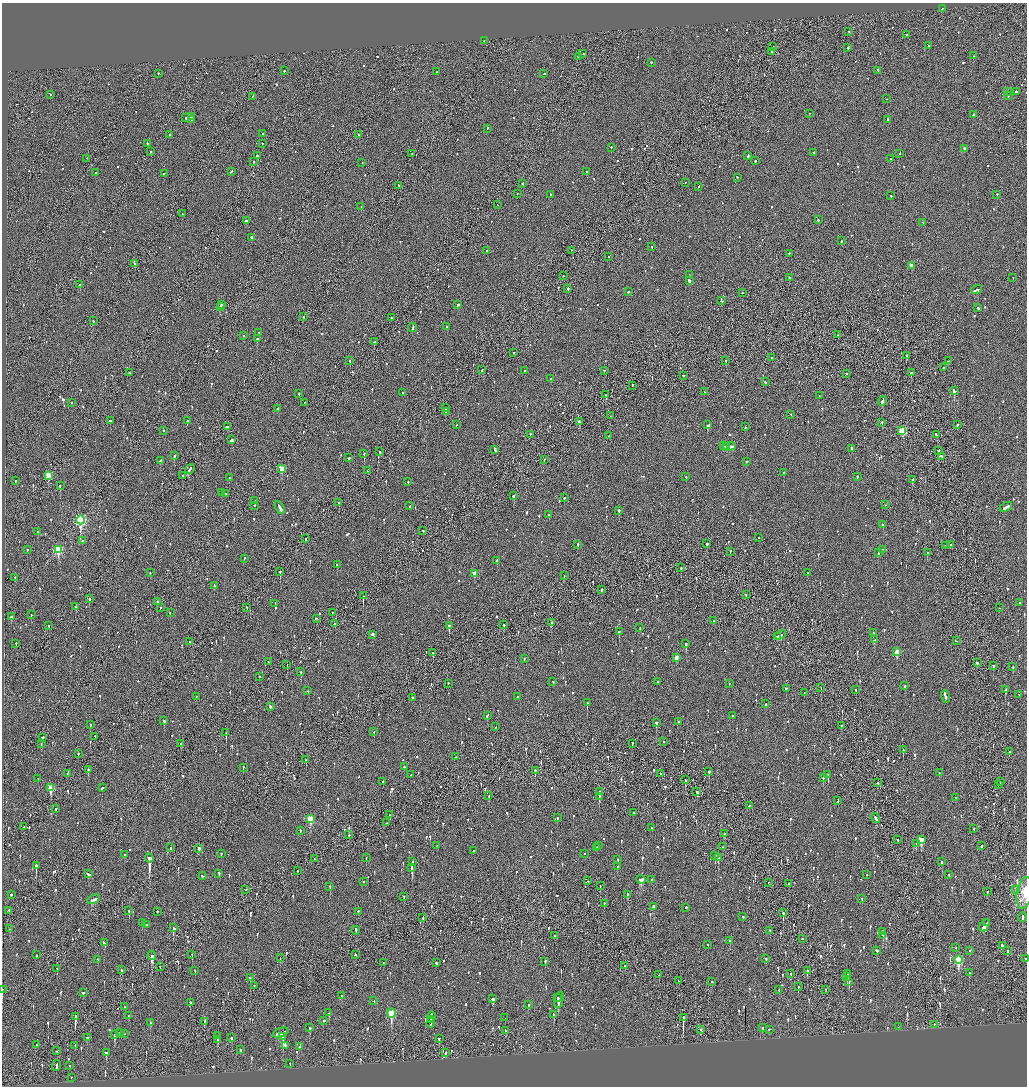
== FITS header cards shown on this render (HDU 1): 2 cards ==
NAXIS1  =                 2050
NAXIS2  =                 2168

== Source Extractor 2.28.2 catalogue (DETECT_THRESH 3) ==
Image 2050 x 2168 px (HDU 1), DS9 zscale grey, zoomed out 1/2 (1 PNG px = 2 x 2 image px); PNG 1029 x 1088 px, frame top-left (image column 2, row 2168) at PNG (2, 3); each listed source drawn as its Kron ellipse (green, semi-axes under 4 px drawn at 4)
Background -0.109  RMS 0.098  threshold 0.293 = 3 sigma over >= 5 px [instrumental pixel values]
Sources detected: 1372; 88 cannot appear on this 1/2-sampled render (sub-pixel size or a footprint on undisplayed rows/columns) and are neither listed nor drawn; of the other 1284, the 500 brightest by FLUX_AUTO listed and drawn (784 fainter detections omitted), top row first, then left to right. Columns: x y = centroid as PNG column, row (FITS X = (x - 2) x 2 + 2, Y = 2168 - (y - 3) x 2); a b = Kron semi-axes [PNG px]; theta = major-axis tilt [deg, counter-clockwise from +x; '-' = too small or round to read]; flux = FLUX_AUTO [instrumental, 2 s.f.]
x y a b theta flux
942 9 3 2 - 130
849 32 2 2 - 71
906 35 2 2 - 89
484 41 2 2 - 70
929 46 2 2 - 53
773 47 2 2 - 270
848 48 2 2 - 120
771 52 2 2 - 150
583 54 2 2 - 130
974 56 2 2 - 91
578 57 2 1 - 320
651 63 2 2 - 150
284 71 2 2 - 150
878 71 3 2 - 130
437 72 3 2 - 150
158 74 2 2 - 95
544 74 2 2 - 310
1007 92 2 2 - 65
1016 92 2 2 - 360
50 95 2 2 - 75
1008 96 2 2 - 110
253 97 4 2 - 240
886 99 2 1 - 190
809 114 2 2 - 60
973 115 2 2 - 180
191 117 3 2 - 200
186 118 3 2 - 150
191 120 2 2 - 55
888 120 3 2 - 150
487 129 2 2 - 120
263 134 2 2 - 57
170 135 2 2 - 84
359 135 2 1 - 110
147 144 2 2 - 84
262 144 2 2 - 180
611 148 2 2 - 99
964 149 2 2 - 220
150 152 2 2 - 96
814 153 2 2 - 160
412 154 2 2 - 86
900 154 2 2 - 69
257 156 3 2 - 430
748 156 3 2 - 220
87 159 2 2 - 55
890 159 2 2 - 95
755 161 2 2 - 87
253 162 2 1 - 110
362 163 2 1 - 71
231 172 3 2 - 80
587 172 2 2 - 57
95 173 2 2 - 140
164 174 2 2 - 100
737 178 2 2 - 61
685 183 2 1 - 53
523 184 2 2 - 110
399 186 2 2 - 77
698 187 2 2 - 86
517 194 2 2 - 62
550 195 2 2 - 66
997 195 2 2 - 93
891 196 2 2 - 96
497 205 2 1 - 86
361 207 2 2 - 54
182 214 3 2 - 120
818 220 2 2 - 150
247 221 4 2 - 120
923 223 2 2 - 100
251 238 2 2 - 250
841 241 2 2 - 100
651 247 2 2 - 92
487 251 2 2 - 180
572 251 2 1 - 54
789 254 2 2 - 100
609 257 2 2 - 54
135 264 2 2 - 74
911 266 3 2 - 200
690 275 2 2 - 140
563 276 2 1 - 65
789 278 2 1 - 160
1013 278 2 2 - 58
689 281 3 2 - 270
80 285 2 2 - 630
568 289 2 2 - 200
977 290 6 2 20 270
628 292 2 2 - 66
742 293 2 1 - 56
722 301 2 2 - 110
221 305 2 1 - 160
458 305 2 2 - 130
220 307 2 2 - 230
978 308 3 2 - 140
303 317 2 2 - 120
391 318 2 2 - 94
93 321 2 2 - 52
447 327 2 2 - 60
413 328 5 2 - 160
259 333 2 2 - 52
838 335 3 1 - 90
243 336 2 2 - 55
257 339 2 2 - 650
374 342 3 2 - 80
513 353 2 2 - 98
906 356 2 2 - 130
772 358 2 2 - 74
350 361 2 2 - 200
726 361 2 2 - 67
948 361 2 2 - 60
944 368 3 2 - 83
482 370 3 2 - 84
525 371 2 2 - 68
604 371 2 2 - 58
130 373 2 2 - 140
911 373 2 2 - 560
847 374 2 2 - 85
683 376 2 2 - 54
551 379 2 2 - 230
766 382 2 2 - 72
632 386 2 1 - 190
954 391 3 2 - 610
704 392 2 2 - 61
402 393 2 2 - 90
299 394 2 2 - 200
606 395 2 2 - 180
819 396 2 2 - 76
882 401 5 2 - 220
71 403 2 2 - 66
304 403 2 2 - 56
445 408 3 2 - 590
278 409 2 2 - 61
446 411 2 1 - 95
791 415 2 2 - 59
610 416 2 2 - 62
110 421 2 2 - 160
187 421 2 2 - 240
579 422 3 2 - 110
882 423 2 2 - 55
456 425 2 2 - 90
707 425 3 2 - 220
957 425 2 2 - 370
227 427 3 2 - 270
745 427 2 2 - 86
164 431 2 2 - 220
902 431 3 3 - 960
530 435 2 1 - 72
936 435 3 2 - 79
609 436 2 2 - 140
232 440 3 2 - 240
724 446 4 2 - 180
727 446 3 1 - 140
730 447 6 2 1 340
851 449 3 2 - 240
495 450 4 2 - 220
939 451 2 1 - 340
380 452 2 2 - 320
364 454 2 2 - 230
174 456 2 2 - 490
941 457 2 2 - 360
349 458 2 2 - 68
544 460 2 2 - 53
160 461 3 2 - 140
747 462 2 2 - 91
190 469 5 2 - 270
282 469 3 3 - 460
367 471 2 1 - 61
783 473 2 2 - 130
48 476 3 3 - 570
183 476 2 1 - 63
686 477 2 2 - 90
857 477 2 2 - 120
229 478 2 2 - 280
913 480 3 2 - 88
16 481 2 2 - 61
408 482 2 2 - 75
60 486 2 2 - 350
222 493 2 1 - 56
226 494 2 2 - 97
513 496 3 2 - 110
564 498 2 2 - 310
255 501 2 2 - 170
339 503 2 2 - 160
885 505 2 2 - 65
255 506 2 2 - 65
409 506 2 2 - 98
1006 507 7 2 29 270
280 508 7 2 -60 420
619 511 2 2 - 200
549 515 2 2 - 58
81 520 4 3 - 2900
883 525 2 2 - 80
423 531 2 2 - 92
38 532 2 2 - 76
758 538 2 2 - 54
306 539 2 2 - 110
82 541 2 2 - 52
707 544 2 2 - 160
578 545 2 2 - 130
950 545 2 1 - 160
945 546 2 1 - 56
27 550 2 2 - 59
58 550 4 3 - 1200
882 550 2 2 - 96
730 552 3 1 - 71
878 553 2 2 - 77
927 553 2 2 - 140
244 559 2 2 - 55
497 561 2 2 - 71
337 565 2 2 - 75
681 568 2 2 - 95
280 572 2 2 - 150
150 573 2 2 - 65
808 573 2 2 - 76
474 574 3 2 - 180
564 576 2 1 - 59
15 578 2 2 - 64
214 586 4 2 - 140
602 590 2 1 - 320
746 595 2 2 - 80
363 596 2 1 - 250
89 599 2 2 - 260
157 602 2 2 - 110
1020 603 2 2 - 58
275 604 2 2 - 63
76 607 2 2 - 110
161 608 2 2 - 82
247 608 2 2 - 59
999 608 2 1 - 93
170 613 2 2 - 59
332 613 2 2 - 68
31 615 2 2 - 91
11 617 2 2 - 180
316 619 2 2 - 190
714 621 2 2 - 55
551 623 2 2 - 230
335 624 2 2 - 140
504 625 2 2 - 53
49 626 2 2 - 200
449 626 2 2 - 290
640 628 2 2 - 72
619 632 2 2 - 210
873 633 2 2 - 95
373 635 3 2 - 640
780 635 6 2 31 280
777 637 2 2 - 93
874 640 2 2 - 380
956 641 3 2 - 76
189 642 2 2 - 90
16 644 2 2 - 73
686 644 2 2 - 290
897 652 3 3 - 330
433 653 2 2 - 170
676 658 3 2 - 180
524 659 2 2 - 65
268 662 2 2 - 67
977 663 3 2 - 240
287 665 2 1 - 60
993 666 2 2 - 270
1013 667 2 2 - 55
301 672 2 2 - 160
259 677 2 2 - 77
553 682 2 2 - 59
658 682 2 2 - 85
448 684 2 2 - 78
729 684 2 2 - 55
905 686 2 2 - 84
821 688 2 1 - 110
786 689 2 2 - 60
856 690 2 2 - 67
1006 690 3 2 - 180
308 691 2 2 - 70
804 693 2 2 - 53
1019 695 3 2 - 110
196 697 2 2 - 73
518 697 2 2 - 58
945 697 6 2 -74 410
412 698 2 1 - 150
587 703 2 2 - 320
766 704 2 2 - 86
270 707 2 2 - 68
487 716 3 2 - 100
732 716 2 2 - 170
164 721 3 2 - 100
678 722 2 2 - 64
656 723 3 2 - 460
90 725 2 2 - 73
841 726 2 2 - 82
496 727 2 2 - 57
374 732 2 1 - 160
226 733 3 2 - 200
95 737 2 2 - 120
42 738 2 2 - 420
664 742 2 1 - 54
41 744 2 2 - 61
181 744 3 2 - 360
632 744 3 1 - 83
903 750 2 2 - 190
1009 752 2 2 - 71
78 754 2 2 - 78
455 757 2 2 - 64
306 760 2 2 - 250
404 767 2 2 - 66
243 768 2 2 - 96
88 770 2 2 - 200
535 771 3 2 - 180
709 772 2 2 - 84
939 773 2 2 - 120
67 774 2 2 - 64
660 774 2 1 - 80
411 775 2 2 - 61
828 775 2 2 - 280
823 778 3 2 - 150
38 779 2 2 - 53
685 780 3 2 - 80
383 782 2 1 - 58
1000 782 2 2 - 100
878 783 3 1 - 180
999 785 2 1 - 63
51 788 4 3 - 550
102 788 4 2 - 130
600 792 2 2 - 64
697 792 3 2 - 110
489 796 2 2 - 67
599 797 3 2 - 99
956 798 2 2 - 61
838 801 3 2 - 89
749 806 2 2 - 100
56 809 2 2 - 63
634 813 3 2 - 1700
390 815 2 2 - 74
557 818 3 2 - 72
310 819 4 3 - 730
876 819 5 2 - 160
387 823 2 1 - 130
24 827 2 1 - 130
652 828 2 2 - 67
974 829 2 2 - 94
300 831 2 2 - 53
724 834 3 1 - 230
349 835 2 2 - 87
898 840 2 2 - 85
921 840 4 4 - 580
916 844 2 1 - 93
437 846 2 2 - 94
598 846 2 1 - 160
982 846 2 2 - 130
723 847 2 2 - 59
170 848 2 2 - 63
597 848 3 2 - 240
199 849 2 2 - 82
474 851 2 2 - 62
221 854 2 2 - 100
584 854 2 2 - 62
124 855 2 2 - 82
715 856 3 2 - 180
149 858 4 2 - 5300
366 858 3 1 - 110
718 858 3 2 - 200
314 859 2 1 - 52
618 860 3 2 - 85
412 862 2 2 - 93
942 862 2 2 - 140
36 866 3 2 - 320
617 867 2 2 - 52
412 868 4 2 - 430
297 871 2 1 - 63
89 874 4 2 - 260
219 874 3 2 - 100
866 875 2 2 - 61
949 875 2 2 - 77
202 876 3 2 - 90
641 880 5 4 - 420
651 880 2 2 - 55
588 881 2 2 - 58
364 882 2 2 - 70
768 883 2 1 - 95
789 884 2 1 - 66
600 886 2 2 - 63
330 887 2 2 - 110
246 890 2 2 - 57
1016 890 2 2 - 73
987 892 2 2 - 64
1025 893 16 7 80 330
11 895 2 2 - 120
627 895 3 2 - 100
404 897 2 2 - 52
862 899 2 2 - 52
94 900 7 2 29 250
604 904 2 2 - 150
654 907 2 2 - 640
686 908 2 2 - 220
9 911 2 1 - 58
129 911 2 2 - 150
157 912 2 2 - 180
358 912 2 2 - 68
783 913 2 2 - 490
743 917 2 2 - 100
423 918 2 2 - 230
1023 918 5 2 - 240
142 923 2 2 - 62
987 923 2 1 - 77
147 925 2 2 - 270
985 926 6 2 57 270
173 928 4 2 - 240
10 929 3 2 - 150
356 931 4 2 - 240
770 931 2 2 - 150
882 932 2 2 - 120
555 936 2 1 - 96
883 936 2 1 - 130
802 939 2 1 - 130
730 941 2 2 - 120
104 943 3 2 - 150
708 945 2 2 - 57
1003 946 2 2 - 140
956 948 2 1 - 83
877 951 3 2 - 76
970 951 2 2 - 53
1008 951 3 2 - 120
37 955 2 2 - 62
192 955 3 2 - 130
355 955 2 2 - 170
152 956 4 2 - 820
280 958 2 1 - 84
766 959 2 2 - 52
1025 959 2 2 - 75
98 960 2 2 - 82
959 960 4 3 - 1300
545 962 2 2 - 160
383 963 2 2 - 61
436 963 2 2 - 130
625 966 2 1 - 56
160 967 2 2 - 54
57 969 2 2 - 61
121 970 2 2 - 110
195 971 2 2 - 59
807 971 3 2 - 130
969 973 2 2 - 62
791 974 2 2 - 300
848 974 3 2 - 160
659 975 2 2 - 70
847 977 4 2 - 300
250 978 3 2 - 280
679 981 2 2 - 56
712 982 2 2 - 70
849 982 4 2 - 97
254 986 2 1 - 59
798 987 3 2 - 100
2 990 2 1 - 210
779 990 2 2 - 62
826 990 2 1 - 74
83 993 3 2 - 97
342 996 3 2 - 74
558 998 2 2 - 630
493 999 3 3 - 180
374 1001 2 2 - 54
559 1001 8 3 77 120
190 1003 2 2 - 74
528 1005 3 2 - 68
125 1007 2 1 - 80
329 1013 3 2 - 120
391 1014 5 3 - 1100
554 1015 3 2 - 100
129 1016 2 2 - 78
75 1017 4 2 - 690
431 1017 5 2 - 240
505 1018 2 1 - 76
683 1018 3 2 - 1100
431 1020 3 2 - 130
324 1021 2 2 - 85
204 1022 2 2 - 150
150 1023 2 2 - 260
431 1023 4 2 - 240
934 1025 2 1 - 58
898 1027 2 2 - 63
310 1028 3 2 - 300
762 1028 2 2 - 110
701 1030 2 2 - 65
769 1030 2 2 - 72
505 1031 3 2 - 73
119 1033 2 2 - 66
280 1033 8 2 21 420
125 1034 2 2 - 58
115 1035 3 2 - 240
217 1036 2 1 - 57
283 1037 3 2 - 600
87 1038 2 2 - 74
231 1038 3 2 - 61
439 1039 3 2 - 66
218 1040 2 2 - 200
37 1045 2 2 - 56
75 1046 3 2 - 140
285 1046 4 2 - 180
300 1047 2 2 - 62
240 1050 2 2 - 58
57 1051 2 2 - 59
106 1053 2 2 - 370
445 1053 3 1 - 83
290 1064 2 2 - 99
57 1066 5 2 - 250
70 1066 2 2 - 94
71 1078 2 2 - 60
At the frame edge (FLAGS 8, measured only in part): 3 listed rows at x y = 1025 893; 1025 959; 2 990
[784 fainter detections neither listed nor drawn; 88 sub-pixel or undisplayed-footprint detections neither listed nor drawn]